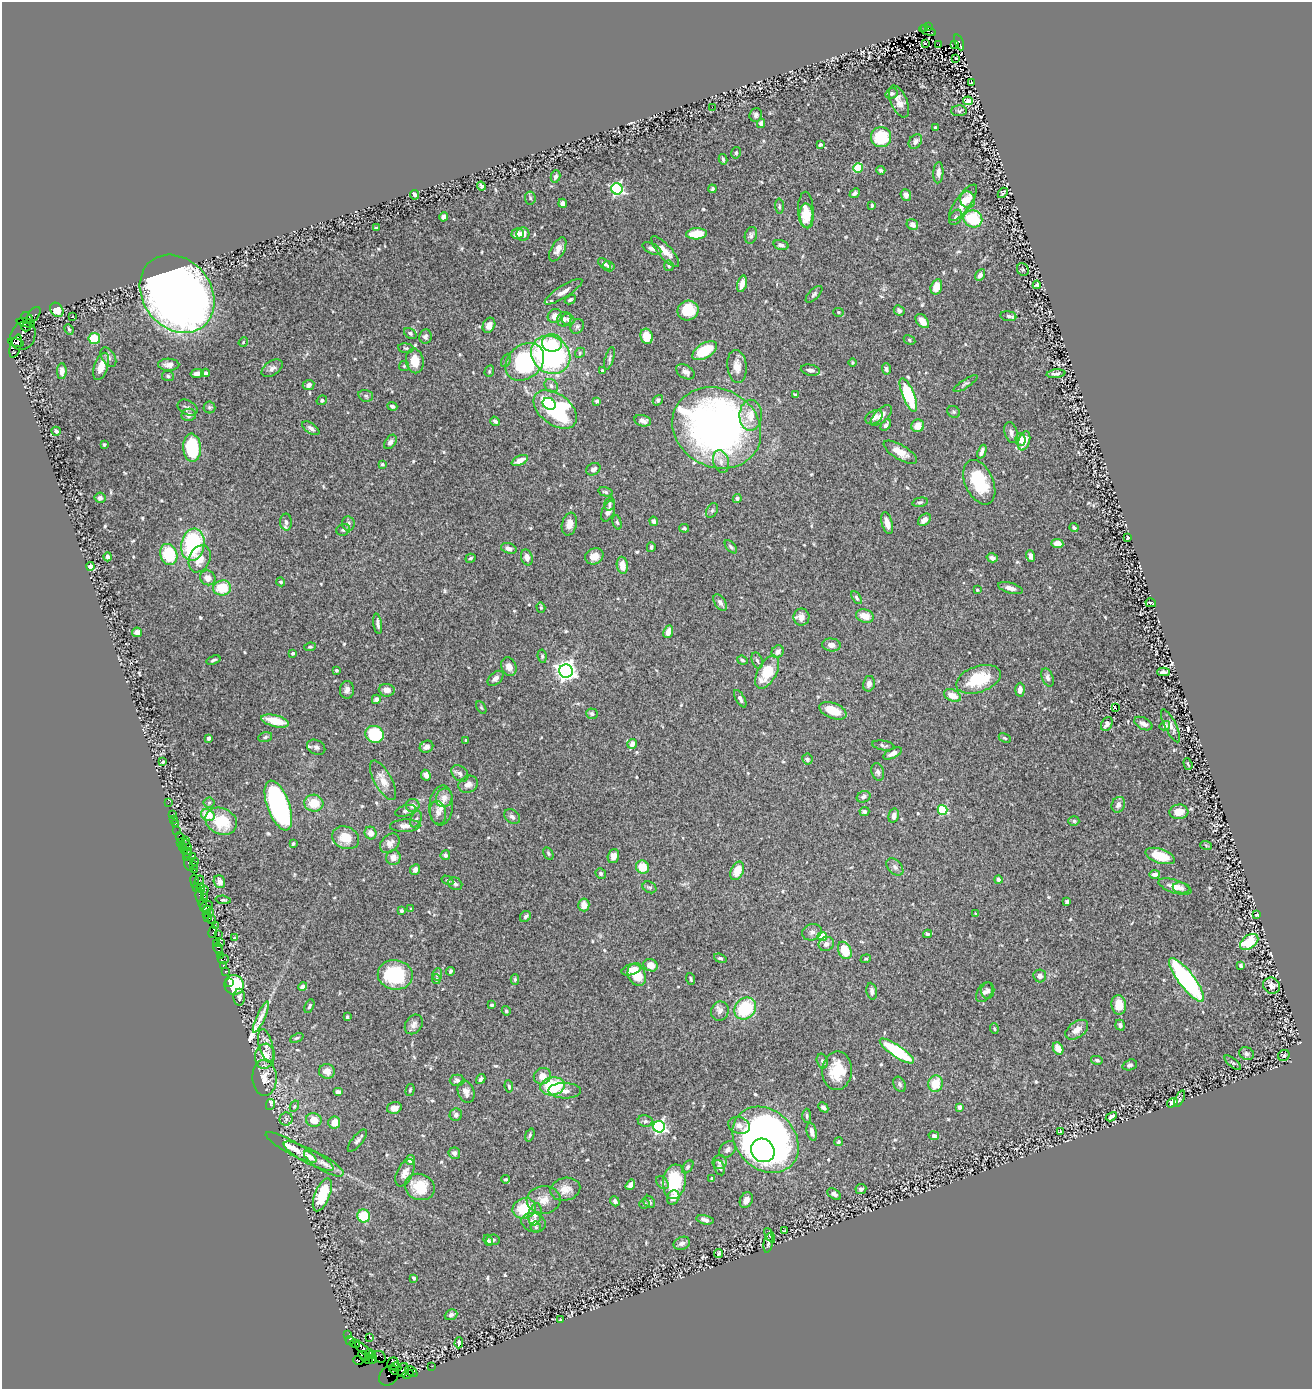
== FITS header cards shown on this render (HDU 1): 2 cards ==
NAXIS1  =                 1310
NAXIS2  =                 1387

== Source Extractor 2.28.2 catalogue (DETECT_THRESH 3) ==
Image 1310 x 1387 px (HDU 1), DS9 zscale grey, 1 PNG px = 1 image px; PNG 1314 x 1391 px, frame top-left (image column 1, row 1387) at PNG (2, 2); each listed source drawn as its Kron ellipse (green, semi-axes under 4 px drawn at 4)
Background 1.09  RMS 0.019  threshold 0.057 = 3 sigma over >= 5 px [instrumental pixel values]
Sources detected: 625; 1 with non-positive FLUX_AUTO (blend fragments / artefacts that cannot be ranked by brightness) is neither listed nor drawn; of the other 624, the 500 brightest by FLUX_AUTO listed and drawn (124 fainter detections omitted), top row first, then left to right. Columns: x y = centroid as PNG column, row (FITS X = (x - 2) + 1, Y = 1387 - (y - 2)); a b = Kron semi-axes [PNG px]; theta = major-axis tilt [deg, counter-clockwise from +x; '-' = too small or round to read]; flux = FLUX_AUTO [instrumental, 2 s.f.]
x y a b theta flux
929 26 4 3 - 1100
924 28 3 2 - 160
927 31 9 3 -21 270
959 42 8 4 -67 1100
926 43 3 2 - 3.7
939 44 4 3 - 270
954 44 4 3 - 120
956 58 3 2 - 5.6
971 83 3 2 - 1.6
892 94 6 5 - 3
899 101 17 8 -67 11
968 101 5 4 - 3.5
712 107 2 2 - 6.8
959 111 8 5 1 2.5
756 115 7 6 - 3.5
761 123 4 4 - 7.2
935 128 3 3 - 2.9
881 137 10 10 - 46
915 141 8 6 53 5.7
820 145 4 3 - 2.2
736 153 6 4 75 2.2
723 159 5 3 - 2.3
858 168 5 4 - 38
881 170 4 4 - 3.4
938 173 10 5 86 6.6
555 176 6 4 76 4.2
481 186 4 3 - 4.3
617 189 6 5 - 200
712 189 4 3 - 2.4
855 193 5 4 - 3.2
1003 193 6 4 48 2.3
414 195 5 3 - 3.2
906 195 6 5 - 5.6
530 198 6 5 - 2.6
968 200 8 7 - 8.3
563 203 4 4 - 4.5
963 203 22 7 54 23
872 205 4 2 - 1.9
779 206 7 4 -88 2
806 210 18 7 -89 25
807 216 12 7 -85 12
444 217 5 4 - 3.9
956 217 8 6 59 3.5
973 219 9 8 - 57
912 225 6 5 - 6.7
376 228 4 3 - 1.9
518 234 6 5 - 11
523 234 7 6 - 9.4
696 234 10 5 3 30
751 235 8 6 73 3.4
781 245 7 5 -16 4.1
558 249 13 6 62 8.9
652 249 10 5 -25 5.1
665 252 19 6 -49 13
604 264 7 4 -36 4.9
609 266 6 5 - 2.9
669 266 5 4 - 2.5
1023 270 7 5 -59 2.6
980 275 6 4 58 4.9
742 284 8 4 75 11
1037 285 4 4 - 3.5
936 287 8 5 73 16
564 292 22 6 33 8
177 294 42 34 -51 1600
814 294 10 5 45 2.9
570 300 6 4 30 2.5
57 310 7 6 - 19
688 310 10 10 - 36
899 311 6 5 - 3.2
838 312 5 4 - 1.7
33 315 9 5 51 330
73 316 3 2 - 2.4
555 316 7 7 - 13
1008 316 8 5 -8 3.7
27 318 6 5 - 490
564 319 7 7 - 5.5
568 320 6 5 - 3.7
922 321 8 5 -48 13
26 323 9 3 -13 1400
489 325 8 6 63 9.3
577 326 8 6 55 3.3
26 327 5 3 - 990
69 329 5 3 - 2
410 333 7 5 -34 3
23 336 14 12 62 540
425 336 7 6 - 4.1
647 336 8 6 -72 22
94 339 6 5 - 39
910 340 6 4 -30 2
243 342 5 4 - 1.7
16 343 8 4 -13 1200
552 343 10 9 - 20
16 346 12 5 73 1200
406 348 8 4 -6 2.1
705 351 14 7 31 50
580 353 5 4 - 2.1
551 355 21 18 -37 240
108 357 10 6 -58 4.4
609 358 11 4 74 3.1
506 360 7 4 64 2.4
415 361 12 8 -80 20
525 362 21 16 42 150
852 362 4 4 - 1.8
169 365 11 6 -1 7.1
101 366 14 7 71 17
404 366 5 5 - 1.7
737 366 16 9 -84 14
272 368 12 7 34 5.1
886 369 5 4 - 3.3
602 370 4 3 - 2.2
810 370 10 5 -11 6.2
62 371 8 5 90 7.1
489 371 6 4 70 1.8
685 372 10 6 -30 6.1
197 373 7 4 11 4.8
206 373 4 4 - 3.7
1056 374 9 4 7 3.9
168 376 6 5 - 2.1
966 384 14 4 34 2.9
309 385 6 5 - 5.8
551 386 7 6 - 3.8
795 394 3 3 - 1.9
908 395 18 6 -68 79
366 396 7 5 -16 2.8
322 400 5 4 - 2.5
658 400 6 4 50 2.5
597 401 4 3 - 2
549 404 7 5 -34 26
392 406 5 3 - 3.2
209 407 6 6 - 2.4
187 408 10 7 -26 3.5
555 409 24 15 -37 170
954 412 7 5 -32 2.4
189 415 7 6 - 4.7
751 415 15 11 88 20
881 415 13 6 44 8.7
874 417 9 6 30 5.9
495 421 5 4 - 3.7
643 421 8 5 -14 7.6
886 425 6 4 55 3.4
918 426 6 6 - 15
311 428 10 5 -33 5
717 428 46 39 -28 740
56 431 4 4 - 4.7
1011 432 11 6 -74 5.4
1021 439 6 5 - 9.3
1024 441 10 5 73 19
390 442 8 5 55 4.5
104 445 3 3 - 1.8
192 448 14 9 -85 87
900 452 19 7 -31 16
982 452 7 4 68 6.3
520 460 9 4 26 11
721 461 11 7 -73 7.5
382 464 4 3 - 2.3
593 469 7 5 33 5.3
979 482 24 14 -66 68
605 492 7 4 -13 2.5
100 498 5 5 - 4
737 498 5 4 - 3.1
920 502 8 4 13 2.7
609 504 7 5 74 2.5
712 510 8 5 63 2.9
608 511 11 6 66 8.8
924 520 7 5 40 8
654 521 4 4 - 3.8
286 522 8 6 -86 5
617 522 7 4 -74 2.1
348 523 7 6 - 3.2
887 523 11 5 -76 10
569 524 11 7 75 11
684 528 5 4 - 2.4
1074 528 4 3 - 2.3
343 530 7 5 21 2.6
1128 538 3 3 - 1.6
1057 544 6 4 -6 11
193 545 16 11 79 110
651 547 5 3 - 2.6
731 547 8 4 -49 2.4
509 548 8 5 -18 5
169 554 11 8 -70 51
594 556 9 8 - 13
1031 556 6 4 -72 5.7
108 557 4 4 - 2.9
527 557 8 5 -72 7.7
470 558 5 4 - 2.3
992 558 6 4 -16 4.8
200 559 14 10 66 19
622 565 8 5 -81 14
90 566 4 4 - 4.7
208 578 8 7 - 9.3
281 582 4 4 - 2.1
222 588 9 7 9 36
1010 588 12 5 -16 7.7
977 590 4 3 - 1.7
856 598 7 4 -58 2.5
720 602 9 5 -57 4.7
1151 603 5 2 - 1.8
541 607 5 4 - 1.7
865 616 9 6 -17 15
801 617 8 8 - 7.8
378 624 10 3 -82 3.8
137 632 5 4 - 7.6
668 632 6 4 67 12
831 645 9 6 -6 6.3
310 647 6 4 7 2
778 652 6 5 - 7
293 653 3 3 - 2.6
542 656 6 4 -81 2.2
213 660 7 4 18 2.8
742 660 5 4 - 2.1
757 660 8 5 -70 2.9
509 666 9 7 -67 8.5
336 670 3 3 - 2.3
566 671 7 6 - 720
767 672 18 9 62 40
1163 672 6 3 1 3.5
1048 677 9 5 -68 4.1
495 678 9 5 41 6.2
978 679 23 13 19 54
869 684 8 6 78 5.4
347 690 9 7 86 6
387 690 8 6 -6 8.4
1020 690 7 4 87 6.5
952 695 9 6 -27 16
376 699 4 4 - 4.6
740 699 10 4 -59 4.2
481 707 7 4 -59 1.6
1115 707 3 2 - 4.2
833 711 14 7 -21 27
592 714 6 5 - 2.4
275 721 14 6 -14 26
1107 724 7 5 59 4.4
1143 724 10 6 -27 6.6
1165 726 5 4 - 3.3
1171 726 18 5 -64 6.7
374 734 9 8 - 84
265 737 7 4 17 2.7
209 738 4 3 - 5.2
1005 738 6 4 -27 2.2
466 740 3 3 - 1.9
632 744 5 4 - 6.3
883 745 11 4 -9 3.1
316 747 9 7 -27 4.3
426 747 7 5 30 5.8
893 753 10 4 26 6.8
807 759 5 5 - 3.4
163 762 4 3 - 2.1
1188 764 6 3 -71 1.8
878 772 9 6 -72 4.6
460 773 9 7 -43 4.7
426 775 5 4 - 6.1
383 780 22 8 -61 14
468 784 10 8 27 7.6
864 797 7 5 24 3.9
444 798 9 8 - 8.3
168 803 2 2 - 9.5
209 803 5 5 - 2.1
314 803 9 8 - 26
278 805 26 11 -70 310
413 805 7 6 - 9.3
441 805 20 12 84 15
1118 805 8 6 66 6
943 810 5 4 - 75
405 811 10 5 17 3.8
864 812 5 4 - 2.8
1179 812 9 7 4 16
438 813 12 8 -81 6.6
173 814 3 2 - 53
208 815 7 5 -24 22
894 816 7 5 75 5.6
512 817 9 6 -36 4.1
173 819 2 2 - 13
416 819 8 5 70 3.5
221 821 16 13 -25 45
1074 821 5 5 - 2.3
175 823 3 2 - 50
405 826 15 6 2 7.5
177 831 3 2 - 12
371 833 6 6 - 9.1
180 837 5 3 - 82
346 838 14 11 -24 23
185 840 2 2 - 300
181 842 3 2 - 45
390 843 11 8 44 8.9
293 844 4 3 - 1.9
186 845 6 2 -53 12
1206 845 6 3 -20 1.7
183 847 3 2 - 17
184 850 3 2 - 55
187 853 5 3 - 78
548 853 7 4 -60 2
445 855 5 5 - 3.6
193 856 3 2 - 140
613 856 7 5 73 7.3
1160 856 15 7 -18 34
187 858 2 2 - 27
393 858 7 7 - 9.2
195 862 4 2 - 95
189 864 7 3 -68 96
194 866 3 2 - 42
642 867 7 6 - 22
895 867 10 6 -46 4.7
415 869 5 5 - 5.4
194 870 2 2 - 36
737 871 10 6 67 19
601 873 5 5 - 3
1154 874 5 4 - 4.6
998 879 4 4 - 3.8
199 880 5 3 - 100
447 880 6 4 -30 1.8
195 881 6 3 -82 110
219 882 6 5 - 7.8
455 884 7 6 - 3.7
1175 886 17 6 -18 12
197 887 4 3 - 84
649 887 7 5 -27 2.4
201 888 4 4 - 170
1181 888 8 5 -10 4
204 890 4 3 - 160
200 896 8 3 -84 160
204 897 2 2 - 54
223 900 7 4 -5 2.4
1067 902 4 3 - 3.3
202 903 5 4 - 72
584 905 6 5 - 13
207 906 7 5 29 300
411 909 3 3 - 1.9
207 910 4 3 - 140
401 911 3 3 - 2.7
210 913 4 3 - 150
206 914 4 3 - 62
976 914 4 3 - 1.9
1257 915 4 3 - 2
525 916 6 5 - 3.1
208 918 4 2 - 56
212 920 4 3 - 37
215 925 2 2 - 81
213 932 6 3 81 90
812 932 10 8 20 5.4
927 934 4 3 - 1.9
218 935 3 2 - 59
822 936 5 4 - 50
235 938 4 3 - 1.7
1249 942 10 6 36 52
217 943 4 3 - 39
220 943 3 3 - 34
826 944 8 7 - 5.6
218 949 6 3 -71 97
845 950 9 6 -64 34
220 955 3 2 - 59
720 958 6 4 -20 2.5
223 959 5 2 - 72
866 959 5 4 - 1.7
223 965 3 2 - 44
651 965 7 6 - 11
1241 966 4 3 - 2.4
632 969 10 5 19 8.2
225 971 3 2 - 50
450 971 4 3 - 2.5
437 974 6 4 83 2.4
395 975 17 15 -9 89
637 975 11 8 -64 29
1040 976 6 6 - 5.6
436 979 5 4 - 2.6
515 979 5 4 - 2.3
691 979 6 4 -72 2.1
1187 980 27 8 -52 210
229 982 3 2 - 28
234 985 10 9 - 89
303 986 5 3 - 3.3
1272 986 9 8 - 6.6
872 991 8 5 -79 5.5
988 991 8 6 84 4.1
984 992 11 7 56 5.2
239 997 8 6 89 4.3
492 1005 3 3 - 2.7
1119 1005 10 7 -81 20
309 1006 7 4 65 2.9
745 1008 12 10 50 68
506 1011 5 4 - 2.2
720 1011 10 8 62 6
261 1017 17 3 65 8.4
347 1017 3 3 - 1.6
414 1024 10 8 55 6.1
1120 1025 5 4 - 3.3
994 1029 5 4 - 1.7
1077 1030 13 8 35 9.8
297 1038 7 4 25 2.3
266 1046 17 7 -76 10
1058 1049 6 5 - 16
897 1051 20 6 -34 93
1247 1054 7 6 - 3.6
1284 1055 6 5 - 2.2
265 1056 12 10 81 21
1097 1060 6 4 -11 2.5
822 1061 7 5 -74 2.7
1233 1063 10 4 -40 2.2
1130 1065 7 5 19 3.4
327 1071 8 7 - 9.1
837 1071 19 15 86 41
542 1076 9 8 - 12
264 1078 18 12 -89 17
481 1079 5 4 - 2.8
457 1080 7 6 - 3.9
900 1084 8 6 -59 3.2
935 1084 8 7 - 27
509 1086 6 3 -83 2.3
552 1086 12 9 9 68
410 1090 6 3 75 1.8
565 1091 16 7 -1 8.6
338 1092 5 4 - 4.3
466 1092 11 8 -70 7.4
1179 1099 9 4 65 2.3
1172 1103 5 4 - 9.3
270 1105 5 3 - 13
294 1106 6 4 61 1.6
823 1107 5 4 - 4.4
959 1107 4 4 - 10
394 1108 7 5 15 9.6
456 1115 6 6 - 4.3
807 1116 7 4 -87 2.2
1111 1117 6 3 29 3.8
286 1119 6 6 - 3.1
314 1120 8 6 -15 18
645 1121 7 6 - 3.3
334 1123 6 6 - 14
739 1125 11 8 -19 7.6
659 1127 6 5 - 260
812 1132 9 5 -76 6.5
1060 1132 4 3 - 1.6
530 1135 7 4 70 2
934 1136 5 4 - 3.9
766 1140 36 29 -44 880
357 1141 13 5 51 4.2
838 1142 4 4 - 2.2
291 1147 29 6 -29 14
728 1149 9 7 47 5.1
763 1150 12 11 - 130
454 1153 6 5 - 5.9
308 1156 28 7 -28 13
410 1160 5 4 - 5.9
719 1162 7 7 - 3.7
324 1163 22 7 -31 12
688 1167 7 4 53 2.2
720 1168 8 5 -67 3.3
405 1173 15 8 64 8.5
505 1179 4 3 - 1.6
712 1179 4 3 - 2.4
674 1182 17 11 82 70
662 1183 7 5 -48 2.7
630 1185 5 4 - 7
420 1187 15 13 -23 33
565 1189 15 11 13 13
861 1189 5 5 - 3
834 1194 8 5 -36 4.5
322 1195 17 7 68 52
673 1198 7 6 - 11
544 1200 17 13 2 15
746 1200 8 6 65 8.8
615 1201 5 4 - 3.9
649 1202 6 5 - 3.7
644 1204 5 4 - 1.6
524 1208 12 10 23 42
535 1214 11 6 79 8.7
364 1216 6 6 - 36
705 1220 8 4 -13 5.6
534 1222 12 9 -18 11
536 1227 5 5 - 2.7
784 1231 4 3 - 1.9
770 1235 8 4 -61 2
488 1240 6 4 -67 2.4
493 1240 7 5 7 2.6
682 1243 8 6 23 5.2
768 1243 9 4 80 3.2
718 1254 5 3 - 2
414 1278 4 3 - 2.2
451 1315 6 5 - 4
560 1320 4 3 - 1.7
348 1335 2 2 - 15
369 1337 2 2 - 6.1
350 1340 4 2 - 47
459 1343 5 3 - 3.3
355 1344 5 3 - 51
364 1349 11 3 -37 300
369 1354 5 3 - 240
373 1355 3 2 - 310
364 1356 6 3 -30 600
379 1357 7 5 -32 72
373 1359 5 3 - 150
359 1360 5 3 - 250
369 1360 3 2 - 35
393 1364 6 6 - 500
432 1366 2 2 - 25
396 1367 5 4 - 970
394 1370 5 3 - 930
403 1370 7 5 71 1200
411 1371 7 2 -40 170
408 1374 6 3 25 160
389 1375 11 8 47 280
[124 fainter detections neither listed nor drawn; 1 non-positive-flux detection neither listed nor drawn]